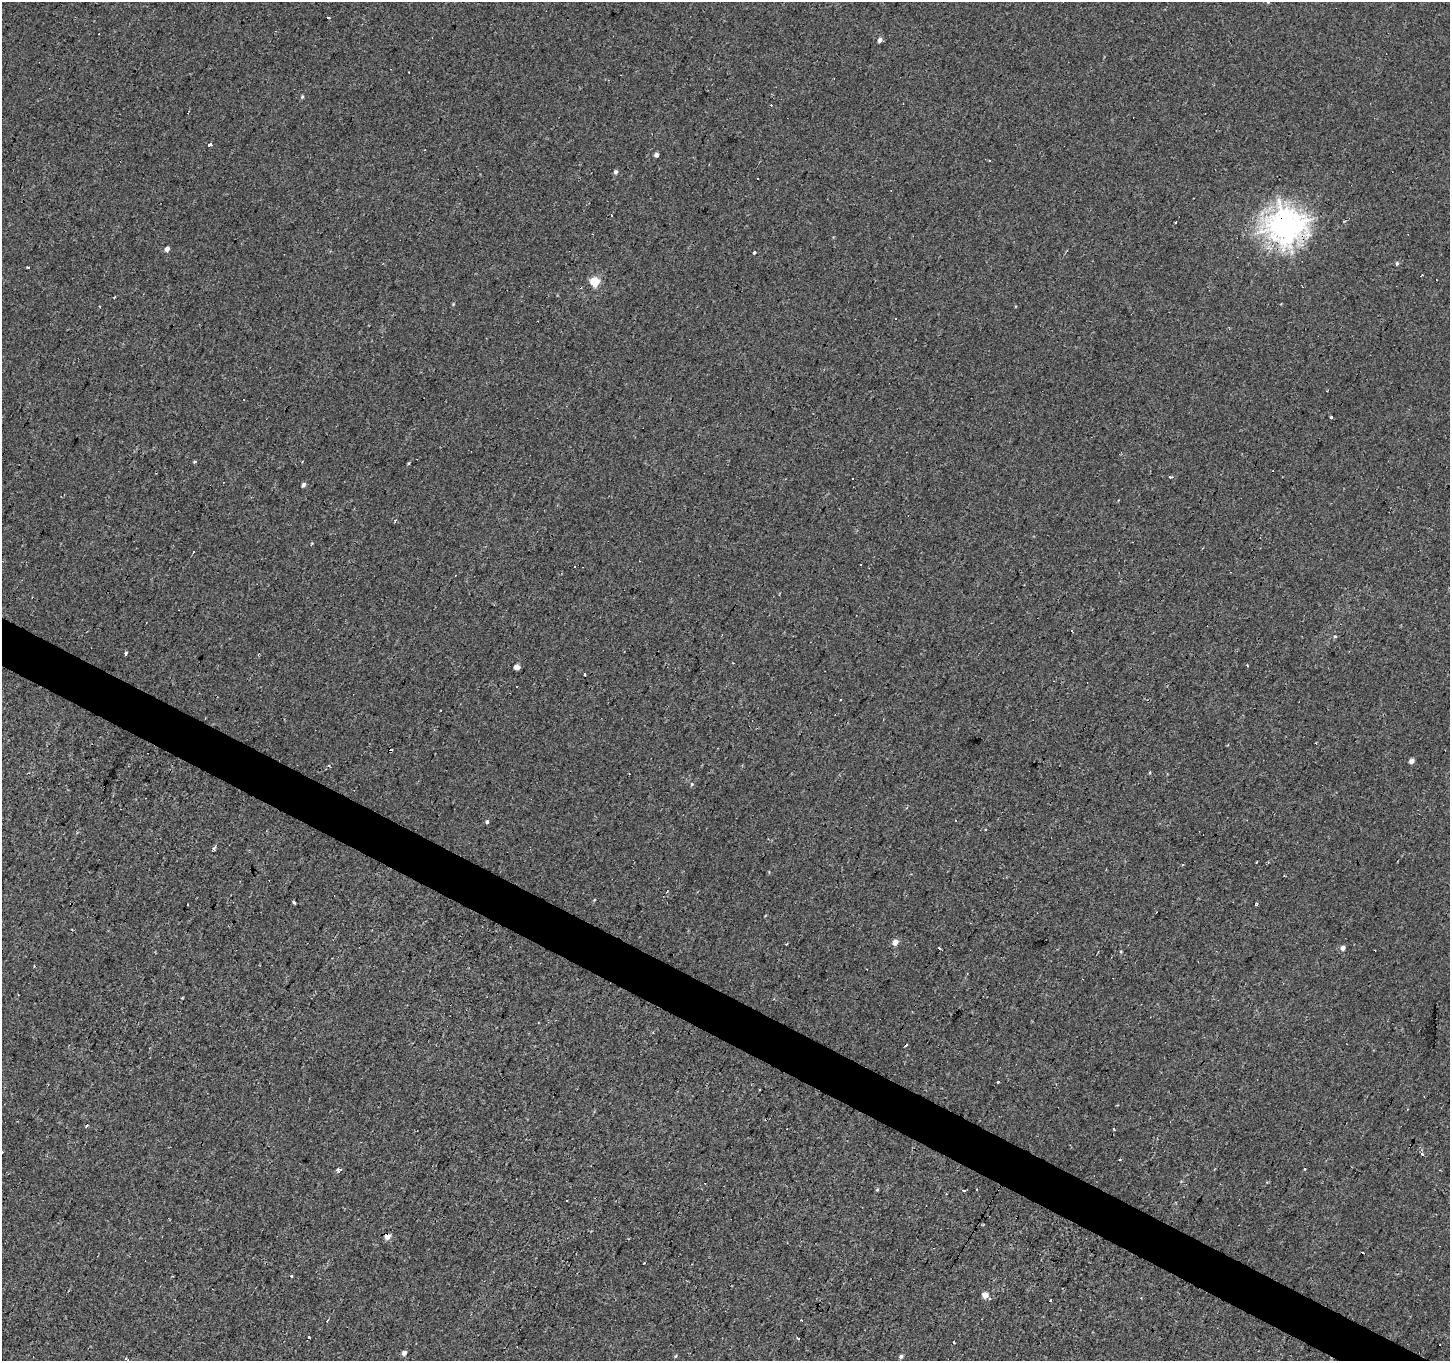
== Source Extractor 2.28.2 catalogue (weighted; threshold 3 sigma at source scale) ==
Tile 6 of 4 x 4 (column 2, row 2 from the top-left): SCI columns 1450-2897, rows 2976-4334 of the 5794 x 5883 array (HDU 1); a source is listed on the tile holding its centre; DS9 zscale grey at full resolution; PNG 1452 x 1363 px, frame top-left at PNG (2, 2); no overlay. Shown black and unused: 3% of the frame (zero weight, under 2 of 3 exposures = <1% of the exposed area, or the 3 px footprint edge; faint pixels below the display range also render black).
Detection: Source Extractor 2.28.2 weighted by HDU 2 'WHT'; one run over the whole footprint, this tile lists its part. Background -8.71e-05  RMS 0.0051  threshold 0.023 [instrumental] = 3 sigma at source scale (4.5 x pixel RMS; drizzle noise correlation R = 1.50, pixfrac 1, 0.0396/0.0396 arcsec/px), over >= 5 px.
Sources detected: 90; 26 cosmic-ray / hot-pixel residue — not listed; the other 64 listed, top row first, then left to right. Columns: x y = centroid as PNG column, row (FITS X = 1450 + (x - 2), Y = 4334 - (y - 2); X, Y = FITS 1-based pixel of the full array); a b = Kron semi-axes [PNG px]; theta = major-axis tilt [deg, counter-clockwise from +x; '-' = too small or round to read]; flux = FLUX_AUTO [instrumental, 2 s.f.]
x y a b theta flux
1268 2 4 4 - 0.73
327 17 3 3 - 4.2
880 40 4 4 - 2.4
302 97 5 4 - 0.71
210 145 3 3 - 4.5
656 155 5 4 - 1.6
616 172 5 4 - 1.2
758 179 3 3 - 3.4
611 215 3 2 - 0.44
1285 225 12 11 - 570
167 249 4 4 - 2.6
754 252 3 3 - 3.6
1397 263 5 4 - 0.81
28 268 3 3 - 2.4
594 281 5 5 - 32
100 306 3 2 - 0.48
244 400 3 2 - 0.9
1331 417 3 3 - 7.4
195 461 3 3 - 3.4
409 463 5 3 - 0.53
1171 477 4 3 - 1.6
303 484 5 4 - 1.3
861 564 3 2 - 1
1072 630 3 3 - 0.82
1335 636 5 4 - 0.58
126 653 4 3 - 1.9
1247 665 3 3 - 0.45
517 667 5 4 - 2.5
584 674 3 2 - 0.63
840 700 3 2 - 0.53
1411 761 4 4 - 3.2
329 766 3 3 - 0.67
692 784 5 4 - 0.63
487 821 5 4 - 0.91
955 821 3 3 - 0.73
214 848 4 3 - 8.2
1256 862 2 2 - 0.55
1182 864 3 3 - 1.8
1284 876 3 2 - 0.39
667 891 4 2 - 0.51
294 902 3 3 - 1.3
1257 903 4 3 - 0.79
895 942 6 5 - 3.5
787 944 3 3 - 1.3
1343 948 5 5 - 2.1
940 949 3 2 - 1.8
999 1082 3 3 - 3.6
2 1152 3 3 - 1.1
1422 1154 3 2 - 1.4
1120 1160 3 3 - 1.2
339 1170 4 4 - 3.5
976 1189 3 2 - 0.74
877 1190 5 3 - 0.45
963 1190 3 3 - 2.1
947 1194 2 2 - 0.54
387 1236 4 4 - 5.1
291 1276 3 3 - 1.4
985 1295 5 4 - 6.3
309 1337 3 2 - 0.59
953 1342 4 3 - 1.5
404 1353 4 4 - 2.5
676 1356 5 3 - 0.54
901 1356 5 5 - 1.1
126 1359 5 3 - 0.85
Overlapping masked pixels (flux is a lower limit): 2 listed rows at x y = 1285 225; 387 1236
Isophote crosses this tile's border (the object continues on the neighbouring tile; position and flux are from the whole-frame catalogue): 2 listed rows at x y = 1268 2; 2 1152